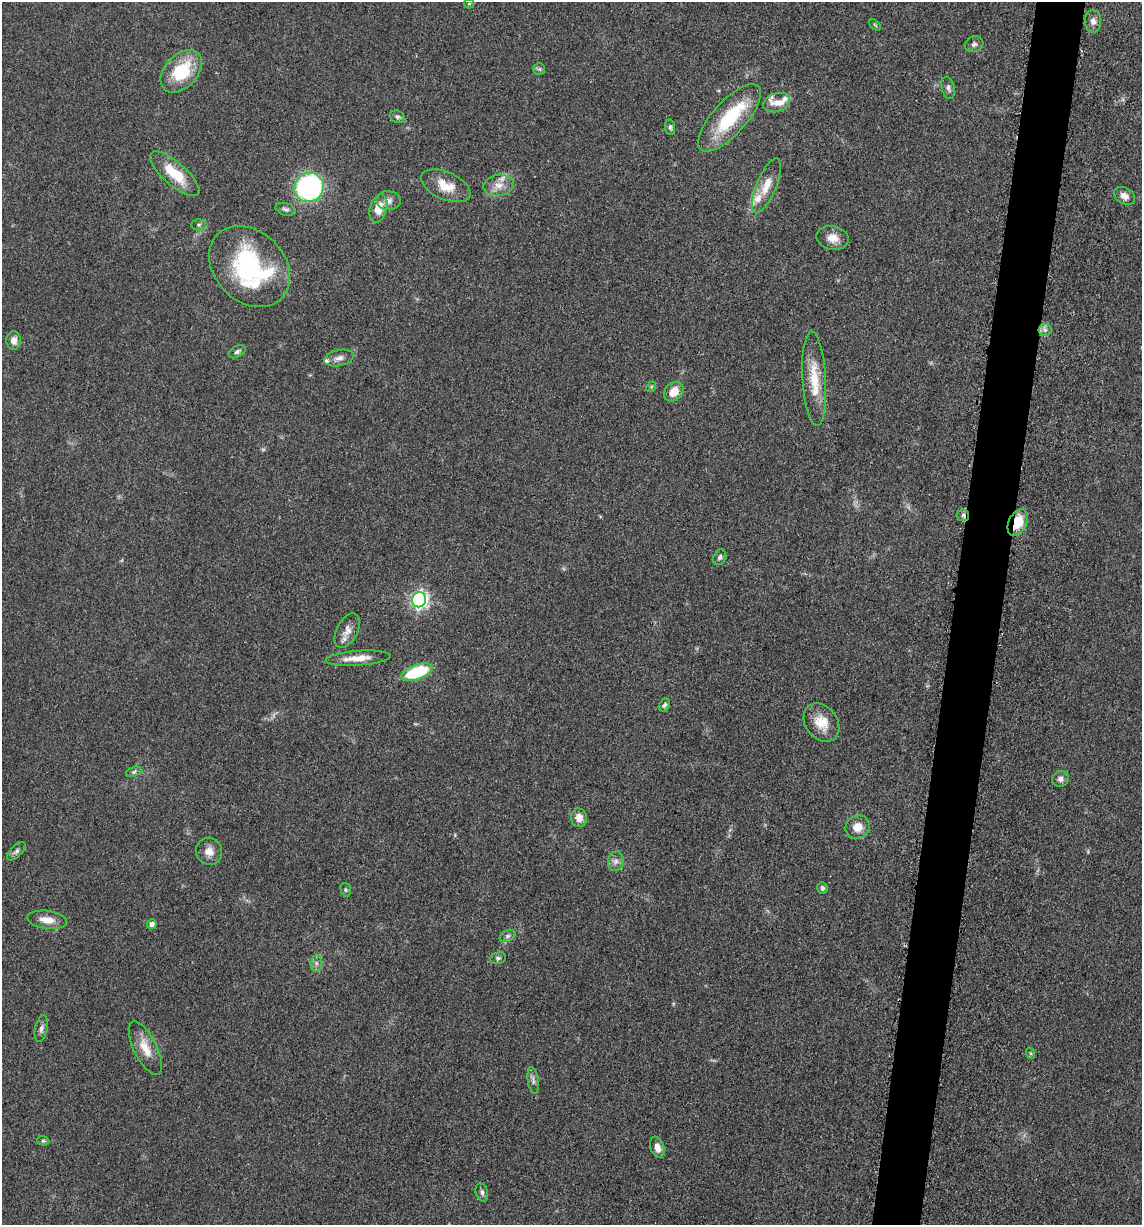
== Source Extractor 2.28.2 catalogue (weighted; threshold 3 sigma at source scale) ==
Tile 10 of 4 x 4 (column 2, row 3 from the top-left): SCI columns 1386-2525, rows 1244-2466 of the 4983 x 4926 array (HDU 1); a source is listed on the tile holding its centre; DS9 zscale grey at full resolution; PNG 1144 x 1227 px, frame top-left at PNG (2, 2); each listed source drawn as its Kron ellipse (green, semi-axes under 4 px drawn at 4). Shown black and unused: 4% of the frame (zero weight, under 3 of 5 exposures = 4% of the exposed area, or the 3 px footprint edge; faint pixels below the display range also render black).
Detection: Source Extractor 2.28.2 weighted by HDU 2 'WHT'; one run over the whole footprint, this tile lists its part. Background 0.0565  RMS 0.0058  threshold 0.026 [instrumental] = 3 sigma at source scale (4.5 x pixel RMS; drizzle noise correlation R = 1.50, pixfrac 1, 0.05/0.05 arcsec/px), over >= 5 px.
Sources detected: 70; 1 too faint to see at this stretch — neither listed nor drawn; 9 inside a brighter listed object's ellipse — not listed separately; the other 60 listed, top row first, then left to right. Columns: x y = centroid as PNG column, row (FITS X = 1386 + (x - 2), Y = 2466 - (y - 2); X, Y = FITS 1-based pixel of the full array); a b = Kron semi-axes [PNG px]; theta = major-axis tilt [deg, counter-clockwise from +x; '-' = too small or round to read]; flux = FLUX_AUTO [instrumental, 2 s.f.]
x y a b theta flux
469 4 5 4 - 0.7
1093 21 11 8 -87 3.1
875 25 7 4 -44 0.76
974 44 9 7 26 2
539 69 6 6 - 1.2
181 71 25 16 47 29
948 88 11 6 -76 2
776 103 14 9 19 4.8
397 117 8 6 -26 1.5
730 118 43 17 48 37
670 127 8 5 -81 1.2
175 174 31 11 -41 19
499 185 15 10 10 6.1
446 186 26 13 -24 12
766 186 29 10 67 9.8
309 187 15 14 - 120
1125 196 11 8 -29 4
388 201 12 9 -4 3.6
378 208 14 8 74 9.4
286 209 10 6 -17 1.9
198 225 7 5 1 1.2
833 238 16 12 -12 6.2
250 267 45 35 -45 78
1045 330 6 6 - 1.8
14 340 9 7 -89 4
237 352 9 5 28 1.7
339 358 15 8 12 3.4
814 379 47 11 -87 18
651 387 5 4 - 0.76
674 392 11 8 44 8.6
963 515 6 5 - 1.5
1018 523 14 8 65 14
720 557 8 6 62 1.9
419 600 7 7 - 180
347 631 18 10 62 4.9
358 658 32 7 4 8.8
417 672 16 7 19 38
665 705 7 5 64 1.3
822 723 21 16 -54 12
134 772 8 5 20 1.3
1061 779 8 8 - 2.7
579 818 9 8 - 5.1
858 827 12 11 - 7.2
16 851 12 5 45 1.9
209 851 14 13 - 5.2
616 861 10 7 79 2.7
822 888 6 5 - 1.4
346 890 7 5 -74 0.91
47 920 20 9 -8 7
152 924 5 5 - 2.7
508 936 8 5 28 1.7
498 958 8 6 9 1.3
316 963 8 5 83 2
41 1029 13 6 79 2.4
145 1048 29 11 -64 11
1030 1053 6 4 -71 0.73
533 1080 14 5 -81 2.1
43 1141 6 4 -20 0.93
657 1147 11 7 -69 4.4
482 1192 9 6 -74 1.9
Overlapping masked pixels (flux is a lower limit): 2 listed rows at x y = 963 515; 1018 523